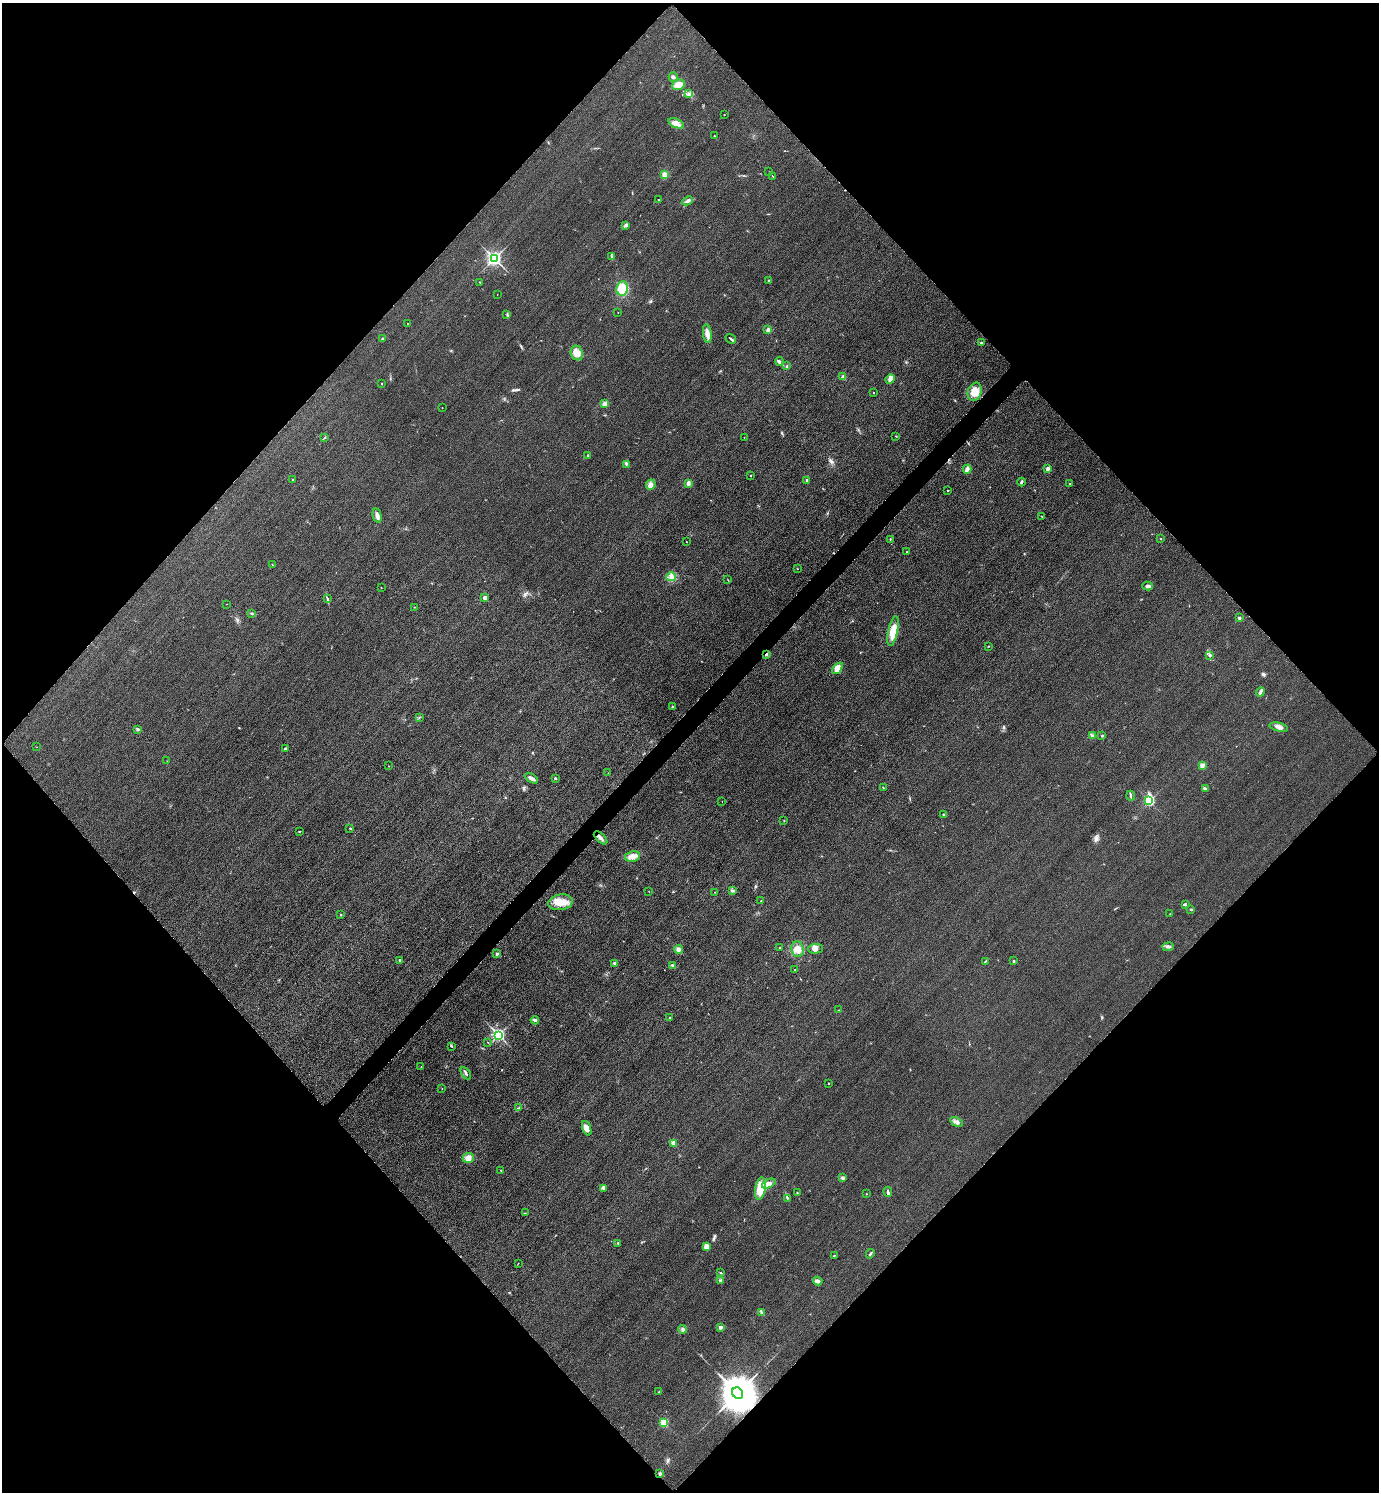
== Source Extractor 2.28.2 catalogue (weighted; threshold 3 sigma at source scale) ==
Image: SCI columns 327-5834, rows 30-5989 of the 6018 x 6018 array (HDU 1 of 3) = the unmasked area's bounding box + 8 px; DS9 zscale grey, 4 x 4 block average (1 PNG px = mean of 4 x 4 image px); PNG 1381 x 1494 px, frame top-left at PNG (2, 3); each listed source drawn as its Kron ellipse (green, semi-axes under 4 px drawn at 4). Shown black and unused: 51% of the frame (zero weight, under 3 of 4 exposures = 3% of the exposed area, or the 3 px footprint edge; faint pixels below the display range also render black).
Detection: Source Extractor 2.28.2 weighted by HDU 2 'WHT'. Background 0.0749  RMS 0.017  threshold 0.0778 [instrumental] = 3 sigma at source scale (4.5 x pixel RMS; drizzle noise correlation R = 1.50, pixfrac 1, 0.05/0.05 arcsec/px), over >= 5 px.
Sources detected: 167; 2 cosmic-ray / hot-pixel residue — neither listed nor drawn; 2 coinciding with a brighter row at this scale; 2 inside a brighter listed object's ellipse — not listed separately; the other 161 listed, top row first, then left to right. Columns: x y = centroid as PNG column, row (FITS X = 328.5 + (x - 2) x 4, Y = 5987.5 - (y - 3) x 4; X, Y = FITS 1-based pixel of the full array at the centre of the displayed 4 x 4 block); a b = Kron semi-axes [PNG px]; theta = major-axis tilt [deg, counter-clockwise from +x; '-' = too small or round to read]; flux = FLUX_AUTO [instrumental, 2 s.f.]
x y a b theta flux
673 77 5 3 - 20
678 85 7 5 21 84
689 94 4 2 - 17
724 115 2 2 - 3.3
676 123 8 4 -20 59
714 136 2 2 - 8
769 172 2 2 - 1.9
665 175 4 3 - 59
773 176 2 2 - 4.5
659 200 3 2 - 6.4
688 201 5 3 - 21
626 225 4 3 - 23
612 257 2 2 - 4.7
494 258 2 2 - 3500
768 281 2 2 - 6.5
480 282 2 2 - 3.8
622 288 7 5 83 170
497 295 2 2 - 1.6
618 313 2 2 - 2.2
507 315 3 2 - 7.6
407 323 2 2 - 2.7
768 330 4 3 - 29
707 334 9 4 -83 56
382 339 3 2 - 9.4
731 339 5 2 - 15
981 342 2 2 - 19
577 353 7 6 - 77
779 361 4 2 - 15
787 366 3 2 - 6.7
843 377 2 2 - 140
890 379 5 3 - 27
381 384 2 2 - 10
975 392 9 6 73 130
873 393 2 2 - 11
605 403 4 3 - 42
442 408 2 2 - 2.4
896 436 2 2 - 4
744 437 2 2 - 1.9
324 438 3 2 - 7.8
588 455 2 2 - 9.4
627 464 2 2 - 7.4
967 469 4 3 - 40
1048 469 2 2 - 130
751 475 2 2 - 6.4
293 480 2 2 - 5.7
807 480 4 2 - 11
1021 482 4 2 - 14
688 483 3 3 - 34
1070 484 2 2 - 4.6
651 485 5 4 - 39
948 490 2 2 - 9.6
377 516 7 4 -77 40
1041 516 2 2 - 3.9
890 539 3 2 - 5.8
1161 539 2 2 - 2.8
686 542 2 2 - 6.7
907 552 3 2 - 5.8
272 565 2 2 - 4.6
797 569 2 2 - 2.5
671 577 4 4 - 38
728 580 2 2 - 3.2
1148 586 5 3 - 30
381 588 2 2 - 3.6
484 598 2 2 - 110
327 599 4 2 - 11
227 604 2 2 - 3.8
414 607 2 2 - 4.1
251 613 2 2 - 4.2
1239 618 2 2 - 58
893 631 15 4 78 170
989 646 2 2 - 3.2
766 654 2 2 - 96
1210 655 3 3 - 18
837 668 7 4 50 87
1260 692 4 3 - 18
672 707 2 2 - 9.9
419 718 2 2 - 4.5
1279 727 9 3 -13 41
138 729 3 2 - 8.9
1093 736 3 2 - 6.8
1102 736 3 2 - 7.2
37 747 2 2 - 1.9
285 748 3 2 - 12
167 761 2 2 - 2.6
1202 765 2 2 - 200
388 766 2 2 - 7.2
608 773 2 2 - 2.4
531 778 7 3 -30 38
555 778 2 2 - 42
883 788 2 2 - 5.9
1205 789 3 3 - 15
1131 796 5 2 - 12
722 801 2 2 - 1.8
1149 801 3 2 - 1000
944 815 2 2 - 46
784 821 2 2 - 3
350 828 2 2 - 13
299 831 2 2 - 5.6
601 838 8 2 -43 29
632 856 7 5 10 83
732 891 3 3 - 14
649 892 2 2 - 2.6
715 892 2 2 - 4.1
761 901 2 2 - 2.4
561 902 12 7 9 150
1185 905 2 2 - 8.3
1191 909 3 2 - 9.3
1170 914 2 2 - 3.6
340 915 2 2 - 16
1168 947 5 3 - 24
780 948 2 2 - 4.1
678 949 5 3 - 35
797 949 8 6 -83 77
815 949 7 5 2 39
497 954 2 2 - 60
400 960 2 2 - 7.9
986 961 3 2 - 8.2
1014 961 2 2 - 30
614 963 2 2 - 31
672 965 3 2 - 12
795 970 2 2 - 8
838 1010 2 2 - 4.1
670 1017 2 2 - 3.6
535 1020 4 3 - 26
498 1035 2 2 - 2500
488 1042 2 2 - 3.3
451 1046 3 2 - 7.2
421 1067 2 2 - 2.9
466 1073 7 2 -59 22
828 1083 2 2 - 12
442 1089 2 2 - 2
519 1108 4 2 - 12
956 1122 7 3 -27 36
587 1128 7 4 -70 66
673 1143 2 2 - 230
468 1158 5 5 - 53
501 1170 2 2 - 6.8
843 1178 3 3 - 24
769 1184 7 4 26 55
604 1188 4 4 - 22
760 1189 11 5 81 210
888 1192 5 2 - 23
797 1193 2 2 - 4.6
866 1194 2 2 - 9.3
787 1198 2 2 - 4
525 1213 2 2 - 3.2
618 1243 3 2 - 6.5
706 1246 3 2 - 82
870 1254 4 2 - 15
834 1256 3 2 - 6.6
518 1263 2 2 - 1.7
721 1273 3 2 - 6.4
720 1281 2 2 - 58
818 1281 4 4 - 26
761 1312 3 2 - 9.1
720 1327 2 2 - 120
683 1329 4 3 - 23
659 1392 2 2 - 6
737 1393 6 5 - 47000
664 1423 2 2 - 720
659 1474 3 2 - 12
Overlapping masked pixels (flux is a lower limit): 2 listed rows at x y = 766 654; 737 1393
Diffuse or blended objects may show on this block-average render without a row.